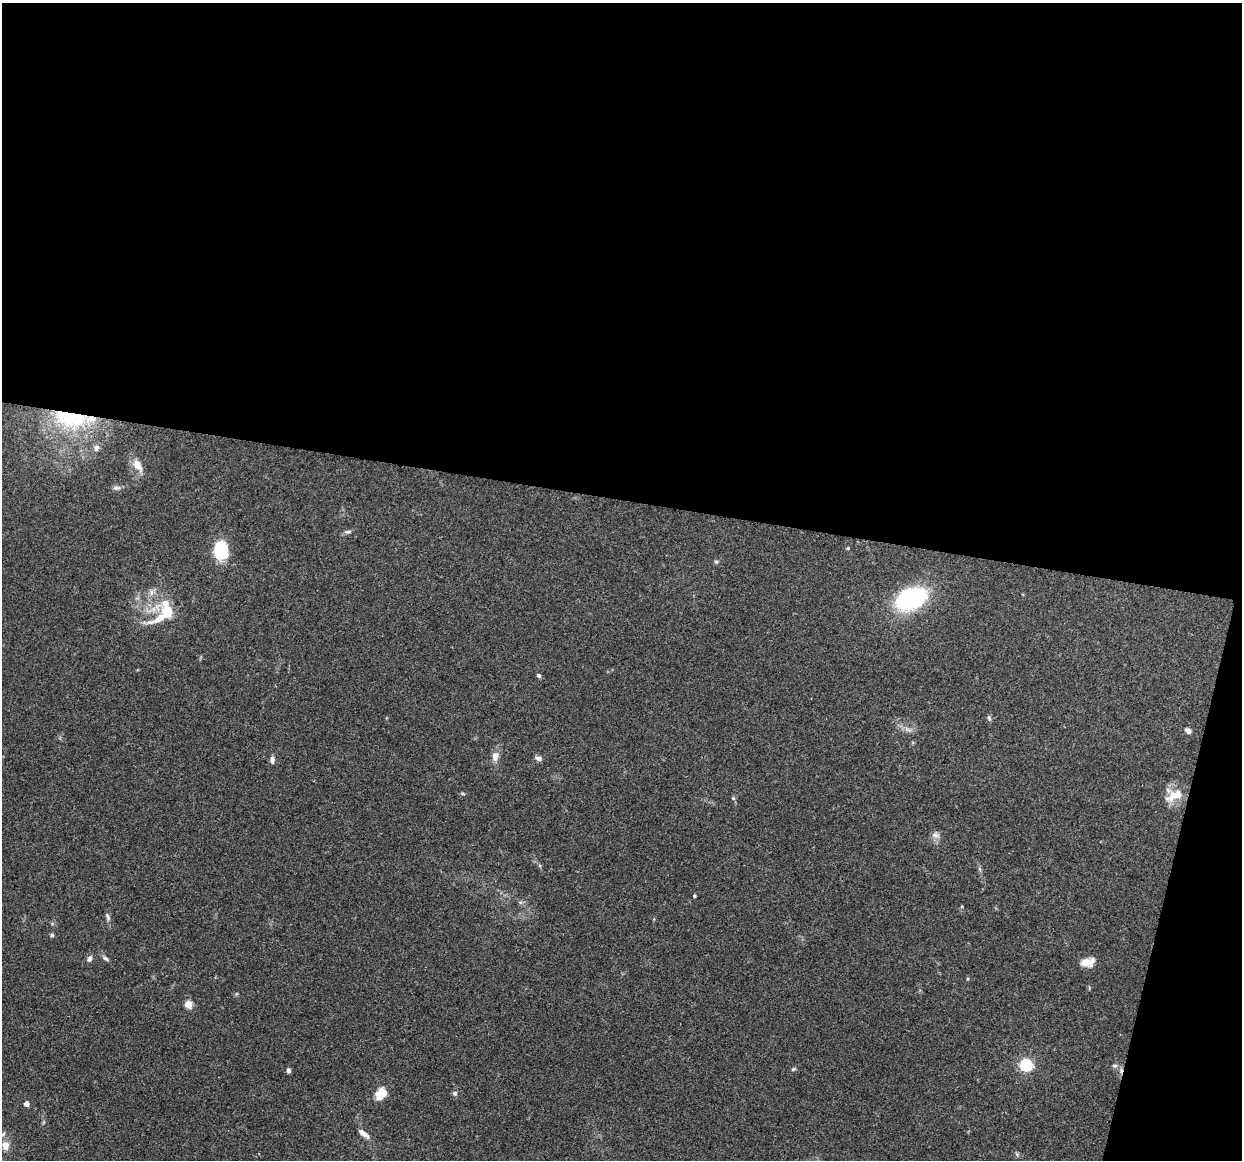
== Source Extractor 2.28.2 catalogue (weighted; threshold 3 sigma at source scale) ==
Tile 4 of 4 x 4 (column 4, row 1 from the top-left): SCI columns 3738-4977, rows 3603-4760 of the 5005 x 5016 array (HDU 1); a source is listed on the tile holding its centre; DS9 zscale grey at full resolution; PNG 1244 x 1162 px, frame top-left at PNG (2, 3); no overlay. Shown black and unused: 46% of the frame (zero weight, under 3 of 4 exposures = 2% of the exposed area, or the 3 px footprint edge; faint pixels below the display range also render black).
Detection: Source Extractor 2.28.2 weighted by HDU 2 'WHT'; one run over the whole footprint, this tile lists its part. Background 0.0837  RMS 0.0063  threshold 0.0283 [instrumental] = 3 sigma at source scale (4.5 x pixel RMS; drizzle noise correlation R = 1.50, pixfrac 1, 0.05/0.05 arcsec/px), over >= 5 px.
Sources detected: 44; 1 cosmic-ray / hot-pixel residue — not listed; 3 inside a brighter listed object's ellipse — not listed separately; the other 40 listed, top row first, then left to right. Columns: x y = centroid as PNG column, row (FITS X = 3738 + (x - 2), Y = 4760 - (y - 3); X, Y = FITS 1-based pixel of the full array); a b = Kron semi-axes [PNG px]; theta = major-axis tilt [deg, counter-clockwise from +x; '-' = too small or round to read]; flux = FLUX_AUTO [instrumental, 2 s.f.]
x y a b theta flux
67 416 49 30 -18 68
96 448 9 8 - 2.7
137 465 17 10 -56 7.2
116 488 11 6 7 2
348 532 9 5 11 1.6
848 548 5 3 - 0.54
221 550 16 12 -79 32
716 562 6 4 -41 0.93
151 592 9 4 82 2.1
911 599 25 15 24 89
167 613 21 14 -17 18
538 675 6 4 -43 1.3
989 718 8 5 -79 1.2
1188 731 7 5 -32 2.7
495 757 13 9 72 4.5
539 758 8 6 -11 2.1
272 760 8 6 88 2.3
462 793 6 3 -31 0.75
1174 795 28 12 26 9.8
733 798 5 4 - 0.81
936 835 12 7 -2 2.8
694 896 4 3 - 0.8
520 902 6 4 -18 1
108 917 12 5 -72 1.8
52 935 6 4 -23 0.98
106 958 9 5 -32 1.5
90 959 9 6 71 2
1088 962 17 10 11 6.6
967 979 5 3 - 0.56
188 1004 5 5 - 18
1026 1065 6 5 - 92
1115 1066 6 5 - 1.3
793 1069 6 4 21 0.92
288 1070 6 4 -81 1.7
455 1093 6 6 - 1.3
381 1094 11 8 45 12
26 1104 4 4 - 4.6
3 1134 8 4 45 1.2
363 1134 16 6 -38 4
5 1145 10 8 -81 5.3
Overlapping masked pixels (flux is a lower limit): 1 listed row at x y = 67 416
Isophote crosses this tile's border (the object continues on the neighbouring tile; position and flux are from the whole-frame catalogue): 1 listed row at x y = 3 1134